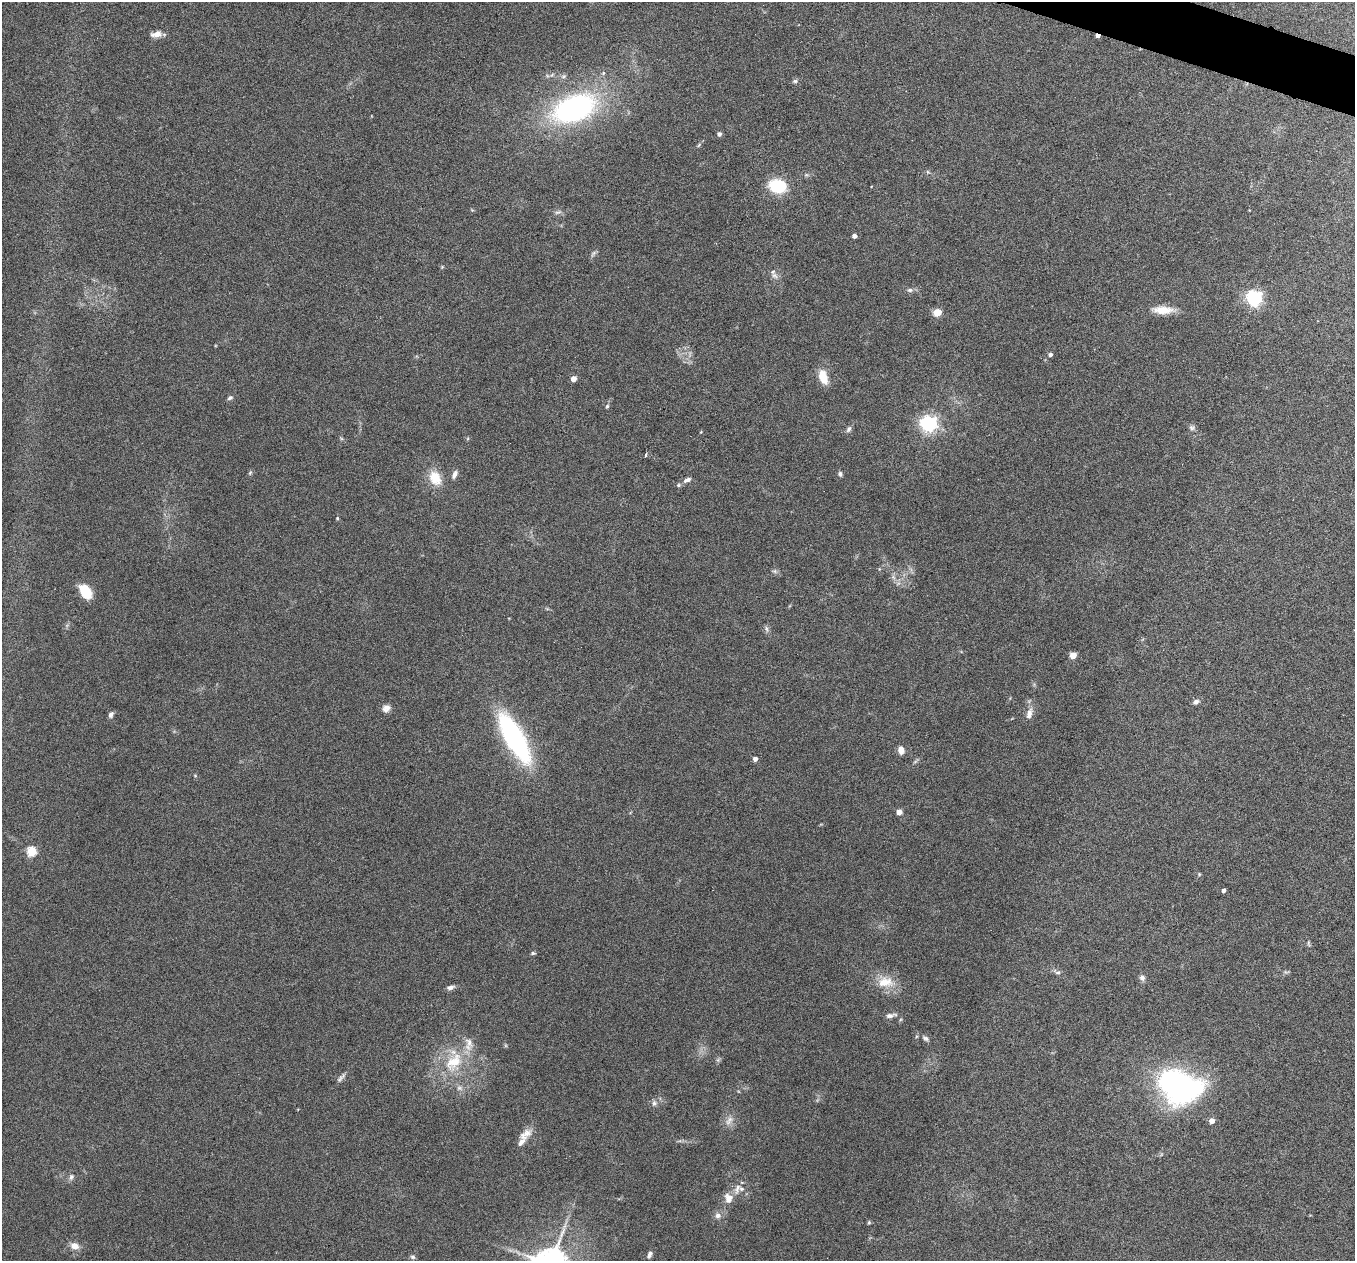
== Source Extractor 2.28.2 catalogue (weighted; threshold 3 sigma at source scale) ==
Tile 10 of 4 x 4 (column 2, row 3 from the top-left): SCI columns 1357-2709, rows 1522-2780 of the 5417 x 5429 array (HDU 1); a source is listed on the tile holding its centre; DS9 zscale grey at full resolution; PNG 1357 x 1263 px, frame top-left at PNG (2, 2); no overlay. Shown black and unused: <1% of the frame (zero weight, under 4 of 8 exposures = <1% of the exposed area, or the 3 px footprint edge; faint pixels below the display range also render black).
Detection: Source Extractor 2.28.2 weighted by HDU 2 'WHT'; one run over the whole footprint, this tile lists its part. Background 0.0761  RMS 0.0044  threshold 0.018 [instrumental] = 3 sigma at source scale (4.09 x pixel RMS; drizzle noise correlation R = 1.36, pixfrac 0.8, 0.05/0.05 arcsec/px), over >= 5 px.
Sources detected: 79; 4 inside a brighter listed object's ellipse — not listed separately; the other 75 listed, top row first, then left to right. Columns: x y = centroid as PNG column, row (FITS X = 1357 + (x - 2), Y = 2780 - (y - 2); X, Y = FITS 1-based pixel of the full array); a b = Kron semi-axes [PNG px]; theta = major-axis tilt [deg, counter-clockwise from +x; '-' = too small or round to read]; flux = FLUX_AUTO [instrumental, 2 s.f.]
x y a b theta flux
156 34 13 7 8 2.9
1098 36 5 3 - 2.3
603 73 6 5 - 0.7
795 81 6 6 - 0.76
574 108 46 26 22 86
719 134 4 4 - 1.3
699 145 7 4 53 0.62
928 172 6 4 -71 0.52
777 186 18 13 -11 16
558 212 11 4 15 0.98
854 236 4 4 - 1.8
594 253 11 4 50 0.89
442 267 4 4 - 0.4
775 275 9 7 -36 1.6
910 290 8 6 0 1.1
1254 298 6 6 - 120
1163 310 26 10 -2 6.5
937 312 5 5 - 12
1050 355 4 4 - 1.3
823 377 16 9 -72 6.9
573 379 4 4 - 4.3
230 398 7 5 28 0.91
607 406 5 4 - 0.57
929 423 6 6 - 150
1192 428 8 7 - 1.1
849 429 9 6 62 1.1
701 432 4 3 - 0.32
645 455 4 3 - 3
250 473 7 4 46 0.58
454 474 12 6 65 1.6
840 474 6 5 - 0.95
435 478 19 14 -62 7.7
687 480 11 6 24 1.7
337 518 4 3 - 0.44
775 571 8 6 -20 0.9
893 577 7 4 -71 0.94
85 592 16 10 -55 10
766 629 10 4 -72 1
1073 655 5 4 - 8.4
1196 702 7 6 - 1.5
386 708 11 9 31 2.2
111 714 8 6 61 1.2
1029 714 15 7 74 3
514 738 42 14 -61 85
901 750 8 6 -82 2.8
755 759 4 4 - 1.9
195 776 5 3 - 0.39
899 812 4 4 - 3.7
31 851 5 5 - 23
1199 874 5 4 - 0.46
1224 890 4 3 - 1.2
1308 943 9 4 -84 0.66
533 953 6 4 9 0.67
1057 972 11 6 -25 1.3
1142 978 8 7 - 1.4
885 982 24 14 1 8.1
450 987 9 5 8 1.6
891 1015 16 5 11 1.7
926 1038 9 5 -31 1.1
454 1062 33 19 49 18
341 1078 16 5 46 1.4
1179 1086 47 34 -21 95
459 1088 9 6 -15 1.5
654 1103 8 7 - 1.3
729 1121 15 8 58 2.7
1212 1121 4 4 - 3.6
525 1134 20 10 40 3.9
71 1177 9 6 63 1.2
738 1188 19 7 71 2.8
728 1198 12 10 -73 3.8
718 1215 9 8 - 1.8
869 1222 5 5 - 0.49
75 1246 8 6 -19 3.7
649 1254 9 5 67 1.3
413 1257 7 6 - 0.87
Overlapping masked pixels (flux is a lower limit): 1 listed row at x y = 1098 36